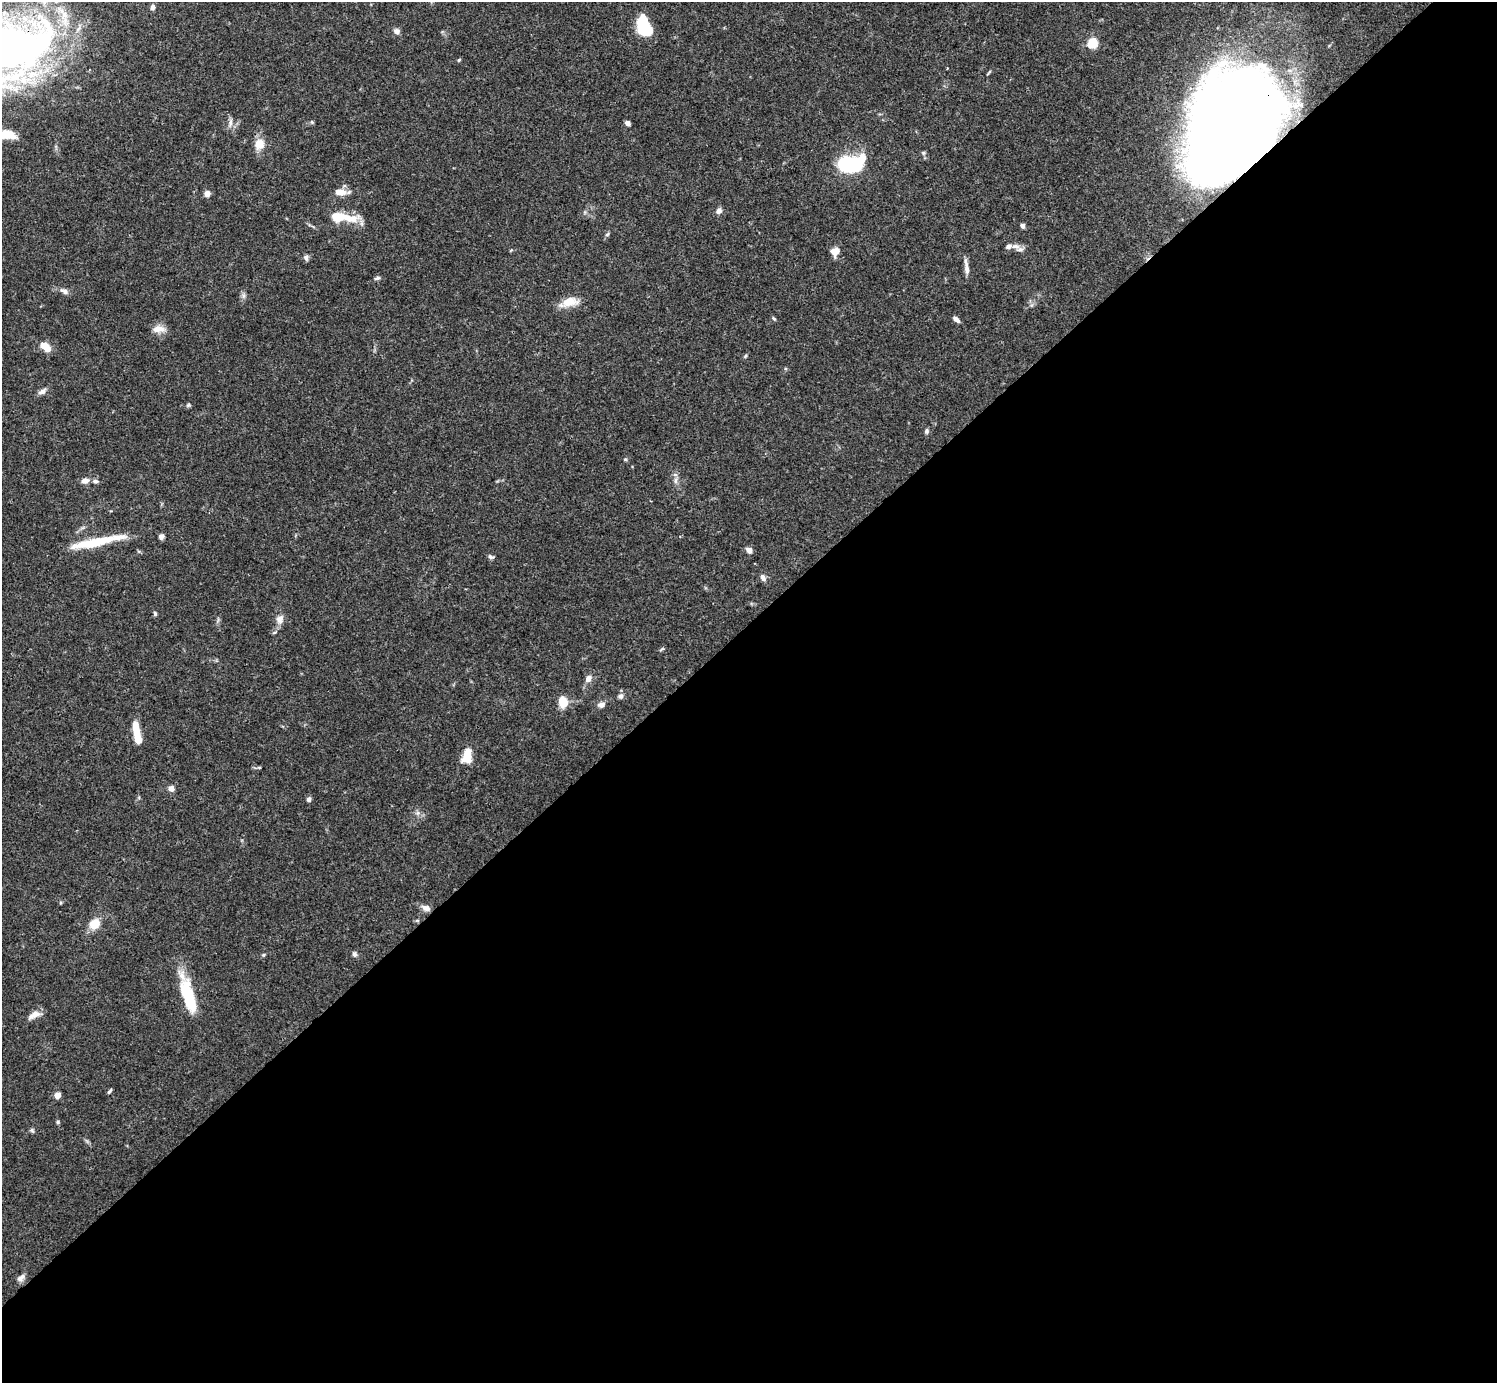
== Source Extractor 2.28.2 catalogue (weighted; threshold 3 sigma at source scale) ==
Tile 15 of 4 x 4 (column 3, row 4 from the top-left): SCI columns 2990-4484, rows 158-1538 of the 5982 x 5981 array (HDU 1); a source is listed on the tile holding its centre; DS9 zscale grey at full resolution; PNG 1499 x 1385 px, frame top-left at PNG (2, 2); no overlay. Shown black and unused: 55% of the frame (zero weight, under 3 of 4 exposures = <1% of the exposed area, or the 3 px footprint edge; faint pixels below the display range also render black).
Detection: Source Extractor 2.28.2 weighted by HDU 2 'WHT'; one run over the whole footprint, this tile lists its part. Background 0.0696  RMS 0.0032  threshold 0.0143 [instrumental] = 3 sigma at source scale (4.5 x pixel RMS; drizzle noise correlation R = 1.50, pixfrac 1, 0.05/0.05 arcsec/px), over >= 5 px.
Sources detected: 78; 4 inside a brighter object's white glare — not listed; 4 inside a brighter listed object's ellipse — not listed separately; the other 70 listed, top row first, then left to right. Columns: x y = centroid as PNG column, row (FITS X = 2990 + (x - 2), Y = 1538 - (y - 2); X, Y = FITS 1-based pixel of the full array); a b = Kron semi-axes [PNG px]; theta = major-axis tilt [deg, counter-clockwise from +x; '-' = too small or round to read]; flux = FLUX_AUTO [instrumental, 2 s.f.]
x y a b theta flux
153 7 6 5 - 1.1
643 23 18 10 84 13
396 31 8 7 - 1.2
1092 43 5 5 - 21
6 47 91 50 5 270
459 60 6 3 45 0.37
989 72 9 3 50 0.41
312 122 5 4 - 0.39
230 123 12 5 77 1.1
628 123 5 4 - 1.1
1231 124 90 63 61 710
6 135 18 9 -6 6.3
259 144 15 13 67 3.8
923 153 5 5 - 0.52
849 164 16 10 5 48
340 192 16 7 -4 2.9
207 194 7 7 - 1.5
719 211 8 7 - 1.3
348 218 28 10 -6 7
1022 226 5 5 - 1
607 234 7 4 37 0.49
1016 246 12 8 -8 2
835 251 9 8 - 3.1
306 258 9 6 -76 0.84
966 267 21 5 -83 2
377 278 9 5 12 0.66
64 291 12 6 -24 1.4
243 296 8 6 -90 0.93
570 302 22 11 11 5.1
774 319 6 4 -41 0.46
956 319 9 5 -38 1.1
158 329 17 8 4 2.8
43 346 9 7 3 3.1
745 356 5 4 - 0.4
42 391 13 6 32 1.3
188 405 6 5 - 0.49
926 431 7 6 - 0.72
625 459 5 4 - 0.4
675 480 10 5 90 1.1
85 481 9 6 8 2
95 481 8 5 2 0.9
161 536 6 5 - 1.3
99 541 56 11 14 13
749 550 7 6 - 1.6
491 557 9 5 -26 0.75
763 578 10 6 -62 1.3
155 613 6 4 80 0.55
280 619 14 10 71 2.3
662 649 9 3 33 0.41
588 679 9 7 56 1.8
621 696 8 7 - 1
563 702 10 7 -76 7.1
601 705 9 7 19 1.5
136 731 19 7 -81 5.7
467 755 16 9 77 6.3
259 768 5 3 - 0.33
171 788 7 7 - 1.5
309 799 6 5 - 0.97
418 813 7 4 89 0.73
426 908 11 8 -19 1.8
94 924 11 9 36 5.2
354 954 7 6 - 0.83
263 955 5 4 - 0.4
187 992 42 15 -74 14
34 1015 18 7 25 2.5
109 1091 6 3 53 0.53
57 1095 5 4 - 5
58 1122 5 4 - 0.45
32 1130 7 5 -62 0.58
21 1278 12 7 41 1.6
Overlapping masked pixels (flux is a lower limit): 2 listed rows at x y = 6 47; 1231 124
Isophote crosses this tile's border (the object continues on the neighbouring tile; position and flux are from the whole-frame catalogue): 2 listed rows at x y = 6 47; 6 135